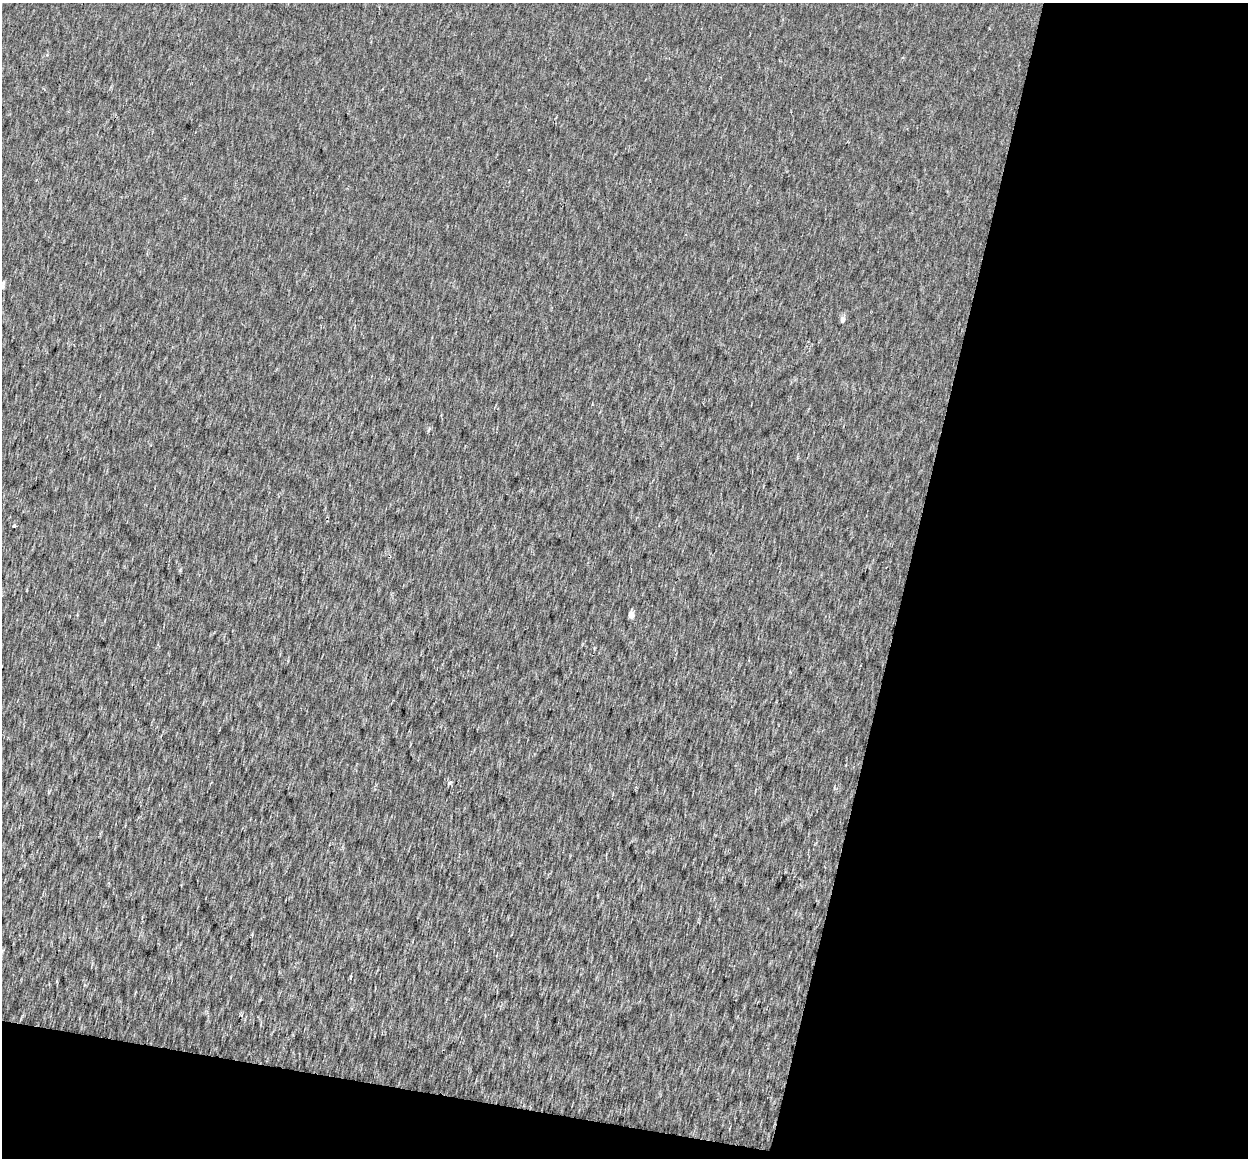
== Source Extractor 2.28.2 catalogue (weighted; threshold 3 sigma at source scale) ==
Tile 4 of 2 x 2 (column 2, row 2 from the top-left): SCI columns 1247-2492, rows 131-1286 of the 2503 x 2587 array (HDU 1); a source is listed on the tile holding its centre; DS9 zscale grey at full resolution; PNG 1250 x 1160 px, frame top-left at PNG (2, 3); no overlay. Shown black and unused: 31% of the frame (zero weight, under 2 of 3 exposures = <1% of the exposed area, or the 3 px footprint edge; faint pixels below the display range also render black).
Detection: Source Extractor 2.28.2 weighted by HDU 2 'WHT'; one run over the whole footprint, this tile lists its part. Background 0.00302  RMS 0.0089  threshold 0.0398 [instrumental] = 3 sigma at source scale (4.5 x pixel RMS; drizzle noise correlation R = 1.50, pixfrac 1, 0.0396/0.0396 arcsec/px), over >= 5 px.
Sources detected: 5; all 5 listed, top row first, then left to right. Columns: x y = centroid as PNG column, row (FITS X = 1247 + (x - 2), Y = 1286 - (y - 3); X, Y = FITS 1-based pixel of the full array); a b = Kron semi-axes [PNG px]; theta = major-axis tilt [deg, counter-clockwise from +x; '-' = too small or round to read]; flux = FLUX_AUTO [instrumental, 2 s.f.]
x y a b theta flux
3 286 7 4 75 3.1
843 319 6 5 - 4
14 526 3 3 - 4
631 614 5 4 - 8
450 782 5 3 - 2.5
Isophote crosses this tile's border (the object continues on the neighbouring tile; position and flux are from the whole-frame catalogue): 1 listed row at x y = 3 286